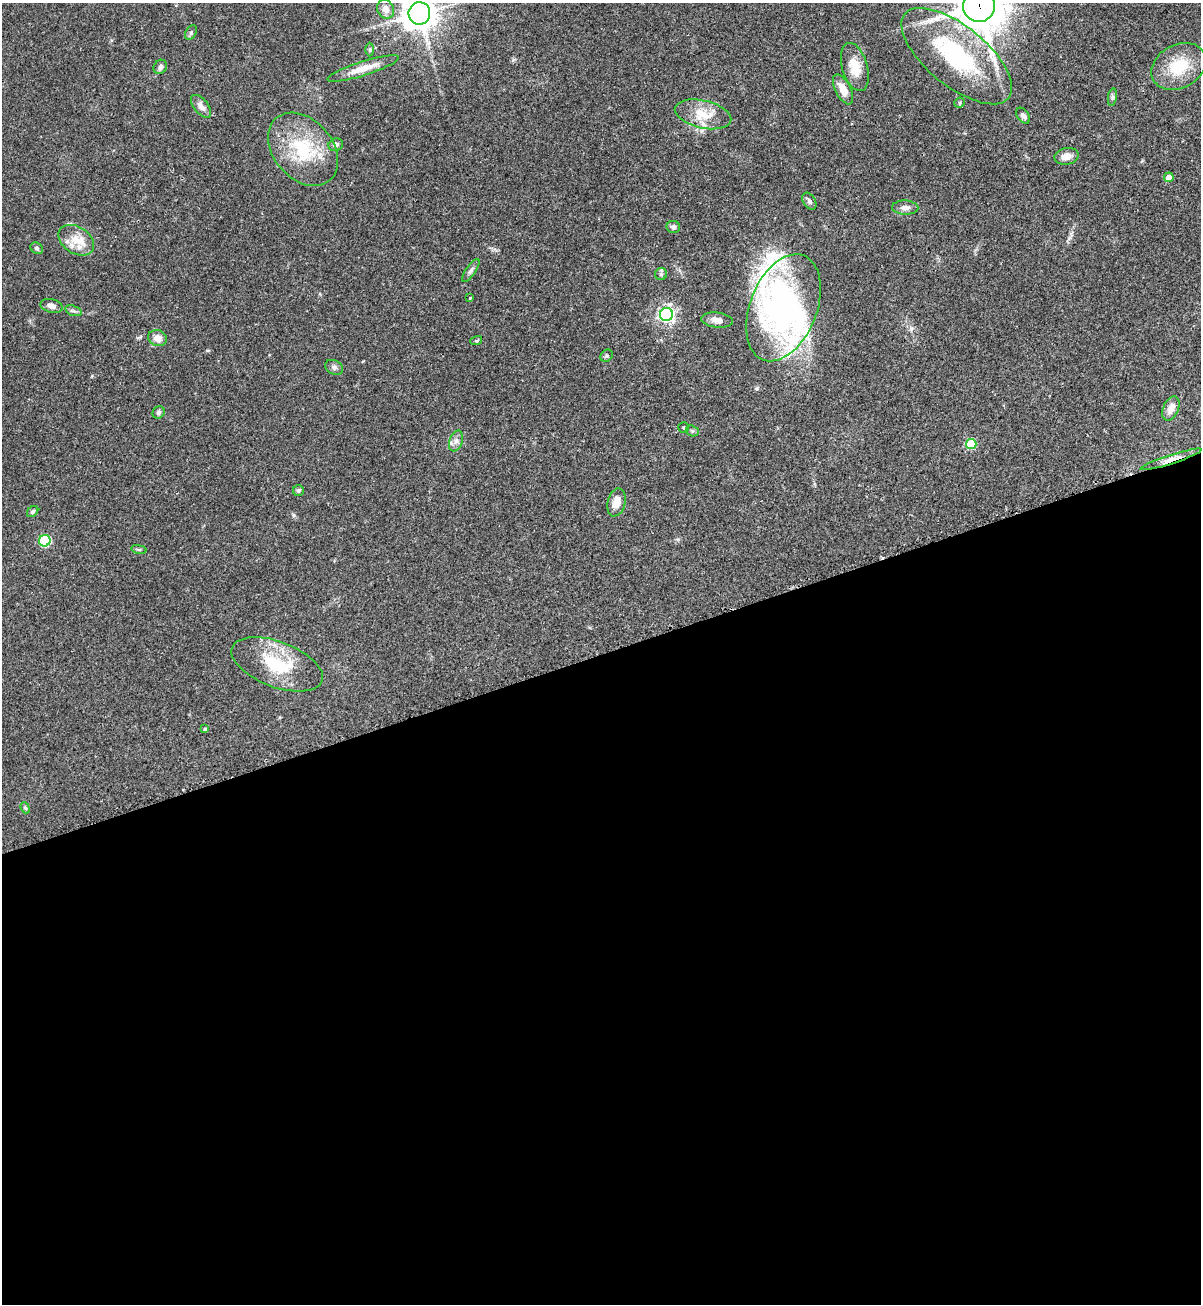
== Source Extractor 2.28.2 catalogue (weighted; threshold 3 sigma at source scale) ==
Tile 15 of 4 x 4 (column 3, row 4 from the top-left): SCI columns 2576-3774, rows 22-1323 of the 5325 x 5272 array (HDU 1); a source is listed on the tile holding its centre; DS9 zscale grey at full resolution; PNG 1203 x 1306 px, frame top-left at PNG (2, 3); each listed source drawn as its Kron ellipse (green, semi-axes under 4 px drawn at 4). Shown black and unused: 50% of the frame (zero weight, under 2 of 3 exposures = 2% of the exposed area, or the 3 px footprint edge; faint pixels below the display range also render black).
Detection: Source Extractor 2.28.2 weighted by HDU 2 'WHT'; one run over the whole footprint, this tile lists its part. Background 0.0391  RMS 0.0043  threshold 0.0196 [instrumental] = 3 sigma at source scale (4.5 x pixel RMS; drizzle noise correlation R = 1.50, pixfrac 1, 0.05/0.05 arcsec/px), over >= 5 px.
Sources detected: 57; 2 inside a brighter object's white glare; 1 cosmic-ray / hot-pixel residue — neither listed nor drawn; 2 inside a brighter listed object's ellipse — not listed separately; the other 52 listed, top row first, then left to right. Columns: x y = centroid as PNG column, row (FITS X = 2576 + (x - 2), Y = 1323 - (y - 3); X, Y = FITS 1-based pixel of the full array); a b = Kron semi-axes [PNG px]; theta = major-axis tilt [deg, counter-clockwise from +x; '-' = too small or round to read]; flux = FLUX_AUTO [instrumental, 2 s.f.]
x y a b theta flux
979 6 16 16 - 1500
385 9 10 8 -64 3.2
419 13 11 11 - 670
191 32 8 5 64 0.9
370 50 7 4 -90 0.54
957 56 67 30 -39 49
1179 66 29 21 29 16
160 67 7 6 - 1.5
855 67 25 12 -74 7.8
363 68 37 7 17 6.3
843 89 16 7 -62 4.8
1112 97 9 4 82 0.94
960 103 5 5 - 0.6
201 106 13 7 -50 2.5
703 114 29 14 -13 9.9
1023 116 9 6 -54 1.4
336 145 7 6 - 1.3
303 149 41 29 -48 27
1067 156 12 8 10 3.4
1169 177 5 4 - 3.1
809 201 9 6 -59 1.2
905 208 13 7 -2 2.1
673 227 7 6 - 1.2
76 240 19 13 -33 7.3
37 248 7 5 -38 0.91
471 271 13 5 55 1.3
661 274 6 6 - 0.83
470 298 3 2 - 0.42
52 306 11 6 -13 2.2
783 308 56 33 68 66
73 311 8 5 -18 0.95
666 314 6 6 - 140
717 320 16 7 -7 2.6
157 338 9 8 - 3.2
476 341 6 4 17 0.54
607 356 7 5 52 0.82
334 367 9 7 -27 1.3
1171 408 13 7 67 3.9
159 412 6 5 - 0.91
684 428 5 5 - 0.55
692 431 7 5 -19 0.8
456 441 11 6 69 1.9
971 444 5 5 - 20
1171 459 32 4 18 4.6
298 491 5 5 - 0.75
616 502 14 9 76 4.5
33 511 6 4 44 0.89
45 541 6 5 - 37
139 549 8 4 -8 0.64
277 664 48 22 -21 22
205 729 4 4 - 0.74
25 808 6 4 -68 0.55
Overlapping masked pixels (flux is a lower limit): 2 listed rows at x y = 979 6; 1171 459
Isophote crosses this tile's border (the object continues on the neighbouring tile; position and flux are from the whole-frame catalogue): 2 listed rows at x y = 979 6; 419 13